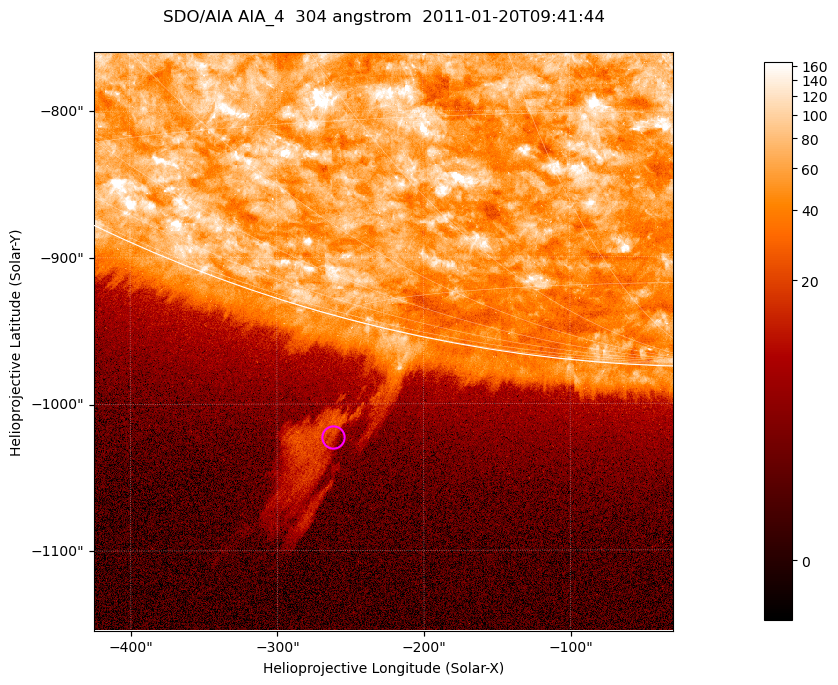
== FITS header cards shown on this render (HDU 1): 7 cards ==
TELESCOP= 'SDO/AIA '           / For AIA: SDO/AIA
INSTRUME= 'AIA_4   '           / For AIA: AIA_ATA1, AIA_ATA2, AIA_ATA3 or AIA_AT
WAVELNTH=                  304 / [angstrom] Wavelength
WAVEUNIT= 'angstrom'           / Wavelength unit: angstrom
DATE-OBS= '2011-01-20T09:41:44.123' / [ISO] Date when observation started; ISO 8
CTYPE1  = 'HPLN-TAN'           / CTYPE1; Typically HPLN
CTYPE2  = 'HPLT-TAN'           / CTYPE2; Typically HPLT

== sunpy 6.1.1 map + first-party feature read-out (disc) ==
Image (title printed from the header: SDO/AIA AIA_4  304 angstrom  2011-01-20T09:41:44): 658 x 658 px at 0.6 arcsec/px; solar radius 975 arcsec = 1625 px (partial field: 2.4% of the solar disc is inside the frame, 46% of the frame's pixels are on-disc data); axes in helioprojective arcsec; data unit not stated in the header (colour bar unlabelled)
Orientation: roll -0.132 deg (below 1 deg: not rotated)
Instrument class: DISC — disc imager (sunpy class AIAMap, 304 A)
Bright regions (active regions / flare kernels): reference = the on-disc median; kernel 5 px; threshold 5 sigma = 114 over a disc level ~60.6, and >= 1.15x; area >= 432 px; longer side >= 8 px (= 4.8 arcsec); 0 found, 0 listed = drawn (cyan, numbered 1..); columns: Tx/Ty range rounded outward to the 2 arcsec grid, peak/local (2 s.f.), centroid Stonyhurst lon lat
Off-limb structures (1.02-1.3 R_sun): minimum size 216 px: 3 found; the strongest spans PA ~165..170 deg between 1.02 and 1.17 R_sun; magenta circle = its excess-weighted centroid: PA ~165 deg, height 1.08 R_sun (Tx ~-262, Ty ~-1022 arcsec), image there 5.3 x the reference